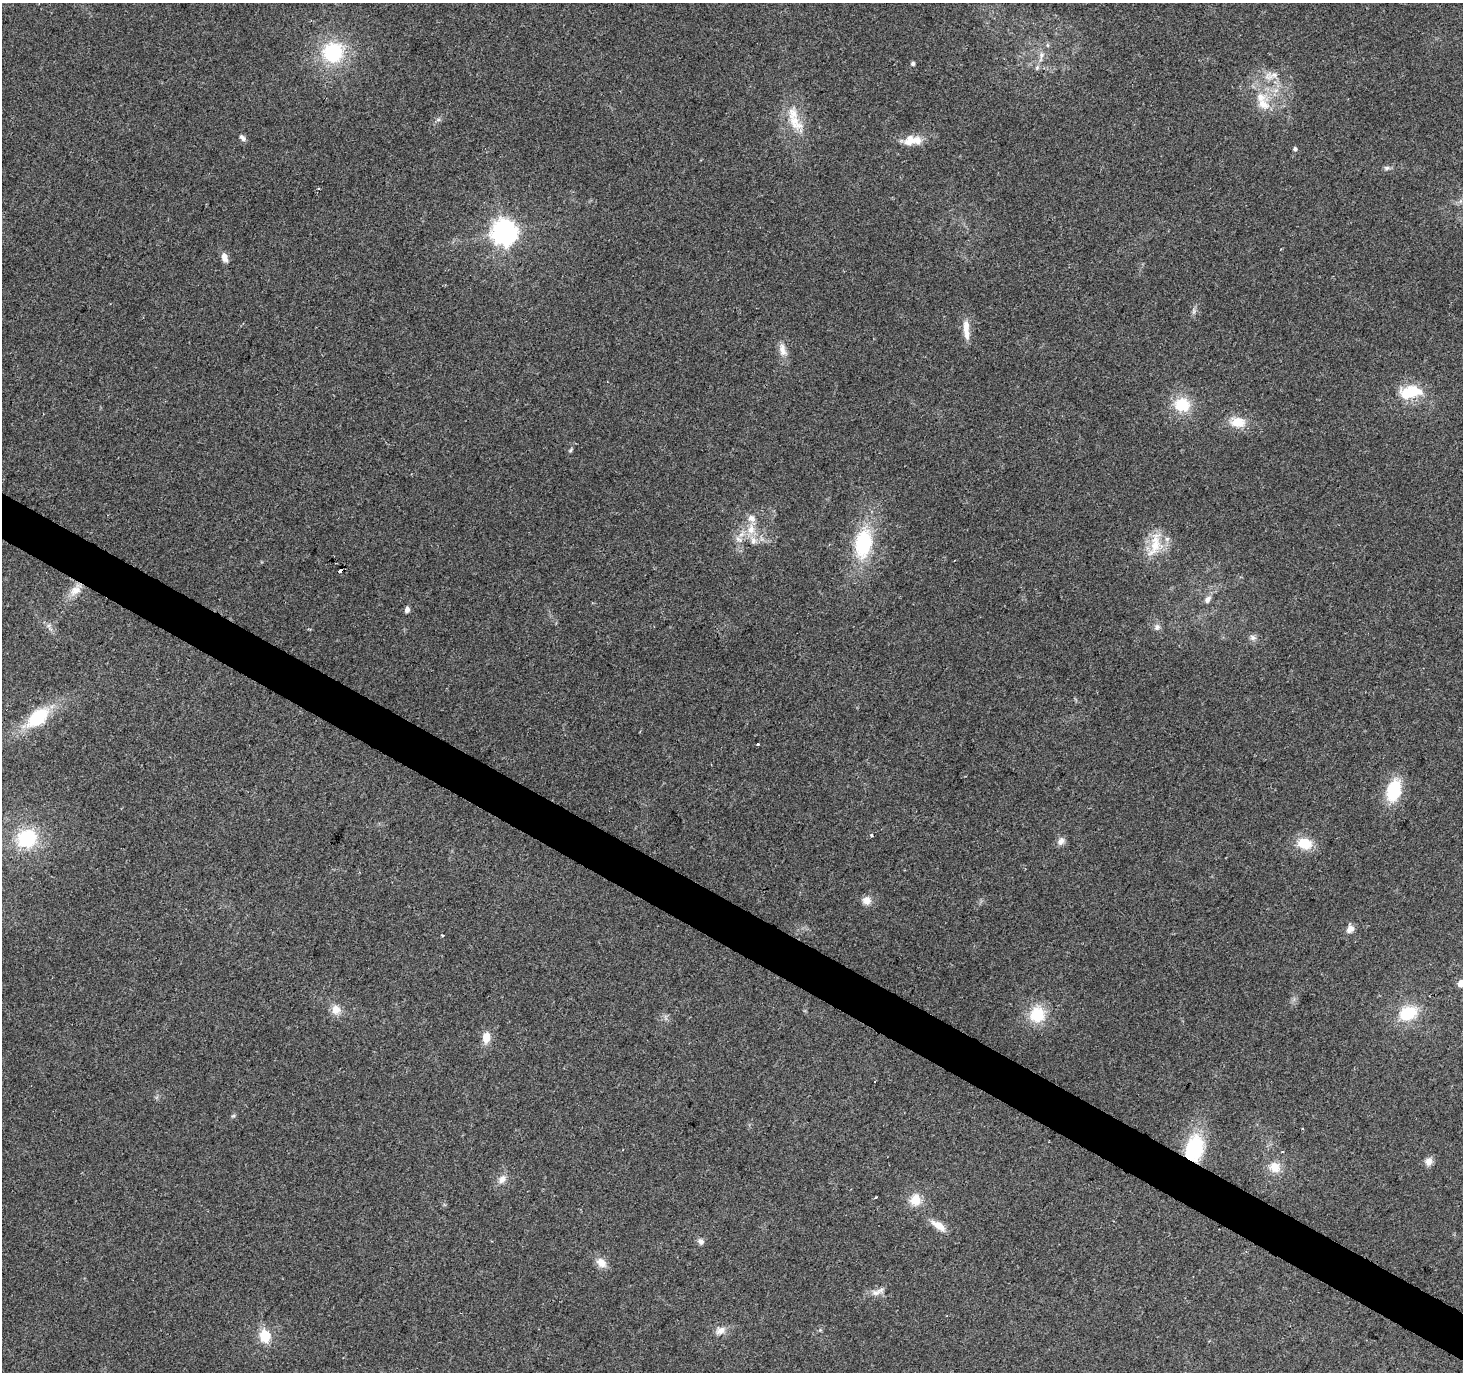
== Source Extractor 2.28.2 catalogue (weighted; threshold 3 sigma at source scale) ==
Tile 6 of 4 x 4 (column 2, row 2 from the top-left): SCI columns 1462-2922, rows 2931-4300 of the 5851 x 5929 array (HDU 1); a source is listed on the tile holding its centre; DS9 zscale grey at full resolution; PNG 1465 x 1374 px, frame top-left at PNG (2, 3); no overlay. Shown black and unused: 3% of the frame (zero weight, under 2 of 3 exposures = <1% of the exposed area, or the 3 px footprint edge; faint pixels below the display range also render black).
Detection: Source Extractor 2.28.2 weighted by HDU 2 'WHT'; one run over the whole footprint, this tile lists its part. Background 0.1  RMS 0.0076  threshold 0.0341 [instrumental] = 3 sigma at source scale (4.5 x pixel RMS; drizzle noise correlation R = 1.50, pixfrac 1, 0.0396/0.0396 arcsec/px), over >= 5 px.
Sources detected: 65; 2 cosmic-ray / hot-pixel residue — not listed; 5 inside a brighter listed object's ellipse — not listed separately; the other 58 listed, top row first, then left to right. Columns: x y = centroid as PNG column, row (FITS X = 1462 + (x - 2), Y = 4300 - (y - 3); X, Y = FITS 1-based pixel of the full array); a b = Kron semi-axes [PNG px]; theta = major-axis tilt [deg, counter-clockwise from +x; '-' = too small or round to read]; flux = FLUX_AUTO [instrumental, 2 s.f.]
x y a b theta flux
333 52 24 23 - 52
1041 56 18 7 79 6.5
913 63 4 4 - 1.8
1270 76 23 10 12 10
1276 90 7 4 19 2.1
1261 97 15 14 - 12
438 120 7 4 1 1.5
795 123 28 15 -48 17
242 138 10 5 -46 2.7
909 140 17 12 49 9.6
1295 149 4 4 - 1.8
1386 168 8 6 14 1.9
504 232 9 8 - 760
224 257 10 7 -72 5.4
966 329 26 7 -86 9.6
783 350 20 10 -78 7
1411 392 33 17 7 26
1182 405 18 15 -10 24
1238 422 17 11 -5 15
570 450 7 4 38 1.1
751 529 15 11 82 11
738 539 7 6 - 2.9
863 543 28 17 81 57
1155 544 40 16 77 22
954 561 3 2 - 0.57
340 571 4 3 - 21
76 590 20 11 46 10
1207 599 11 7 52 3.5
407 610 6 5 - 3.2
1157 627 10 8 46 3
1253 638 10 7 -32 2.9
38 718 26 15 40 39
758 744 3 3 - 3.4
1394 790 21 13 74 36
871 835 3 3 - 2.3
26 838 22 19 24 45
1061 841 11 8 53 4
1305 843 17 13 -14 17
866 900 11 11 - 5.5
1350 929 10 8 48 5
443 935 3 3 - 0.77
1461 983 7 7 - 4.4
336 1009 12 11 - 7.7
1408 1013 17 12 23 30
1037 1014 18 16 72 26
486 1038 13 9 83 8.7
233 1116 6 4 18 1
1194 1149 26 18 77 52
1429 1161 10 8 75 4.8
1275 1167 14 13 - 11
502 1179 13 9 54 5.3
915 1200 15 14 - 11
938 1225 18 8 -34 9.5
701 1241 9 7 -52 3
601 1263 13 10 -41 7.5
877 1292 21 8 23 5.6
721 1330 15 9 25 5.5
265 1336 14 12 -81 17
Overlapping masked pixels (flux is a lower limit): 3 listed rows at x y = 340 571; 76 590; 1194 1149
Isophote crosses this tile's border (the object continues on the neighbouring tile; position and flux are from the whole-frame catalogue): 1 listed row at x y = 1461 983